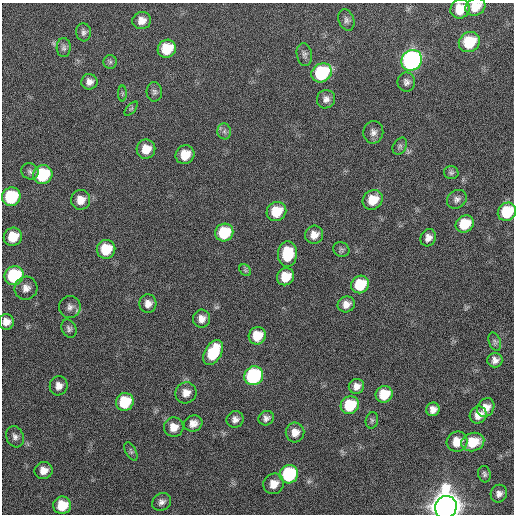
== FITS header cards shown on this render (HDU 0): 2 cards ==
NAXIS1  =                  512
NAXIS2  =                  512

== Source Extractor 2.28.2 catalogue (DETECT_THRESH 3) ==
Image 512 x 512 px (HDU 0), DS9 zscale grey, 1 PNG px = 1 image px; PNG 516 x 516 px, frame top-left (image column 1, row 512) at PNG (2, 3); each listed source drawn as its Kron ellipse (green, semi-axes under 4 px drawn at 4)
Background 20.9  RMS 3.9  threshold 11.6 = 3 sigma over >= 5 px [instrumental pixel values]
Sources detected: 83; all 83 listed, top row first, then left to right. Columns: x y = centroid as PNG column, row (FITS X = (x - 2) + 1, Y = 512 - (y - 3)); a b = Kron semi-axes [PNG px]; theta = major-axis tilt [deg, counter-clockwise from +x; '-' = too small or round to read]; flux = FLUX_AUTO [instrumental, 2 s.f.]
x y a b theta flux
475 7 10 8 28 4200
460 9 10 9 - 5600
346 20 11 7 -70 970
142 21 9 8 - 2100
84 32 9 7 -84 880
469 42 11 9 37 11000
64 48 9 7 88 810
167 49 9 8 - 7700
304 54 12 7 -79 1000
412 60 11 10 - 80000
110 62 7 6 - 540
322 73 10 9 - 21000
89 82 8 8 - 1500
406 82 9 9 - 1100
154 92 10 7 -89 870
122 93 8 4 90 410
326 99 9 9 - 1400
131 109 9 4 48 450
224 131 8 7 - 920
373 132 11 10 - 1500
400 146 9 6 61 660
146 149 9 9 - 4200
185 155 10 9 - 4800
30 171 9 8 - 920
451 173 7 6 - 600
43 175 10 9 - 18000
11 197 9 9 - 16000
457 199 10 8 36 1100
81 200 10 9 - 2900
373 200 10 9 - 5600
276 211 10 9 - 7700
507 212 9 8 - 11000
465 224 9 8 - 7100
224 233 9 8 - 12000
314 235 9 8 - 2300
13 237 9 9 - 5600
428 238 9 7 64 1600
106 249 9 9 - 8500
341 249 8 7 - 690
287 254 13 9 85 10000
245 270 7 5 -46 530
14 276 9 9 - 20000
285 277 9 8 - 5400
360 284 9 8 - 9000
26 288 11 11 - 2000
148 304 9 8 - 1900
346 304 9 7 29 1900
70 307 11 10 - 1500
201 319 9 8 - 1900
6 322 8 7 - 2000
69 329 9 7 -64 820
257 336 9 8 - 5600
495 342 9 6 -71 680
213 353 13 8 60 12000
495 360 7 7 - 1300
254 376 10 9 - 31000
59 386 9 9 - 1800
356 386 8 7 - 1600
186 393 11 10 - 2200
384 394 9 8 - 6400
125 402 9 8 - 9900
350 405 9 8 - 10000
486 407 10 8 56 2400
433 409 7 7 - 1700
478 415 9 8 - 2500
266 418 8 7 - 1100
235 419 8 8 - 1300
372 420 8 6 76 660
193 423 9 8 - 1900
174 427 10 9 - 2800
295 432 10 9 - 2500
15 437 11 8 -69 1200
457 442 10 10 - 4400
473 442 11 9 16 6700
131 451 10 5 -63 570
44 471 9 8 - 2400
289 474 9 9 - 23000
484 474 8 6 -76 680
274 484 10 10 - 3300
499 494 9 8 - 1300
162 502 10 8 35 1300
62 505 9 9 - 6900
446 507 11 10 - 620000
At the frame edge (FLAGS 8, measured only in part): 4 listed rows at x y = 475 7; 460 9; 507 212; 446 507